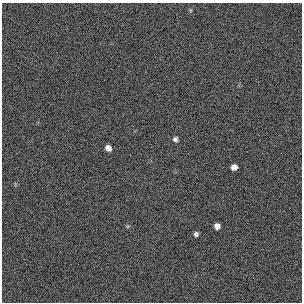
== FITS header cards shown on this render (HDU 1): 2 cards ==
NAXIS1  =                  300 / length of original image axis
NAXIS2  =                  300 / length of original image axis

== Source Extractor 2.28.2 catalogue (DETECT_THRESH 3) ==
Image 300 x 300 px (HDU 1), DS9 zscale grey, 1 PNG px = 1 image px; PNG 304 x 304 px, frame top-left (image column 1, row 300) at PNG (2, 3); no overlay
Background 384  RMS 67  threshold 200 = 3 sigma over >= 5 px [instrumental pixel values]
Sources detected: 6; all 6 listed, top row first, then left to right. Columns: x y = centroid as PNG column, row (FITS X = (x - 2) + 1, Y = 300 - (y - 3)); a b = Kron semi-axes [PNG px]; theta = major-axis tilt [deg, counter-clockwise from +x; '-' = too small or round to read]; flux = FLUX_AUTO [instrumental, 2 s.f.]
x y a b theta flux
175 139 6 5 - 12000
108 148 6 5 - 27000
234 167 5 5 - 27000
128 226 6 4 19 5200
217 226 5 5 - 26000
196 234 5 5 - 12000